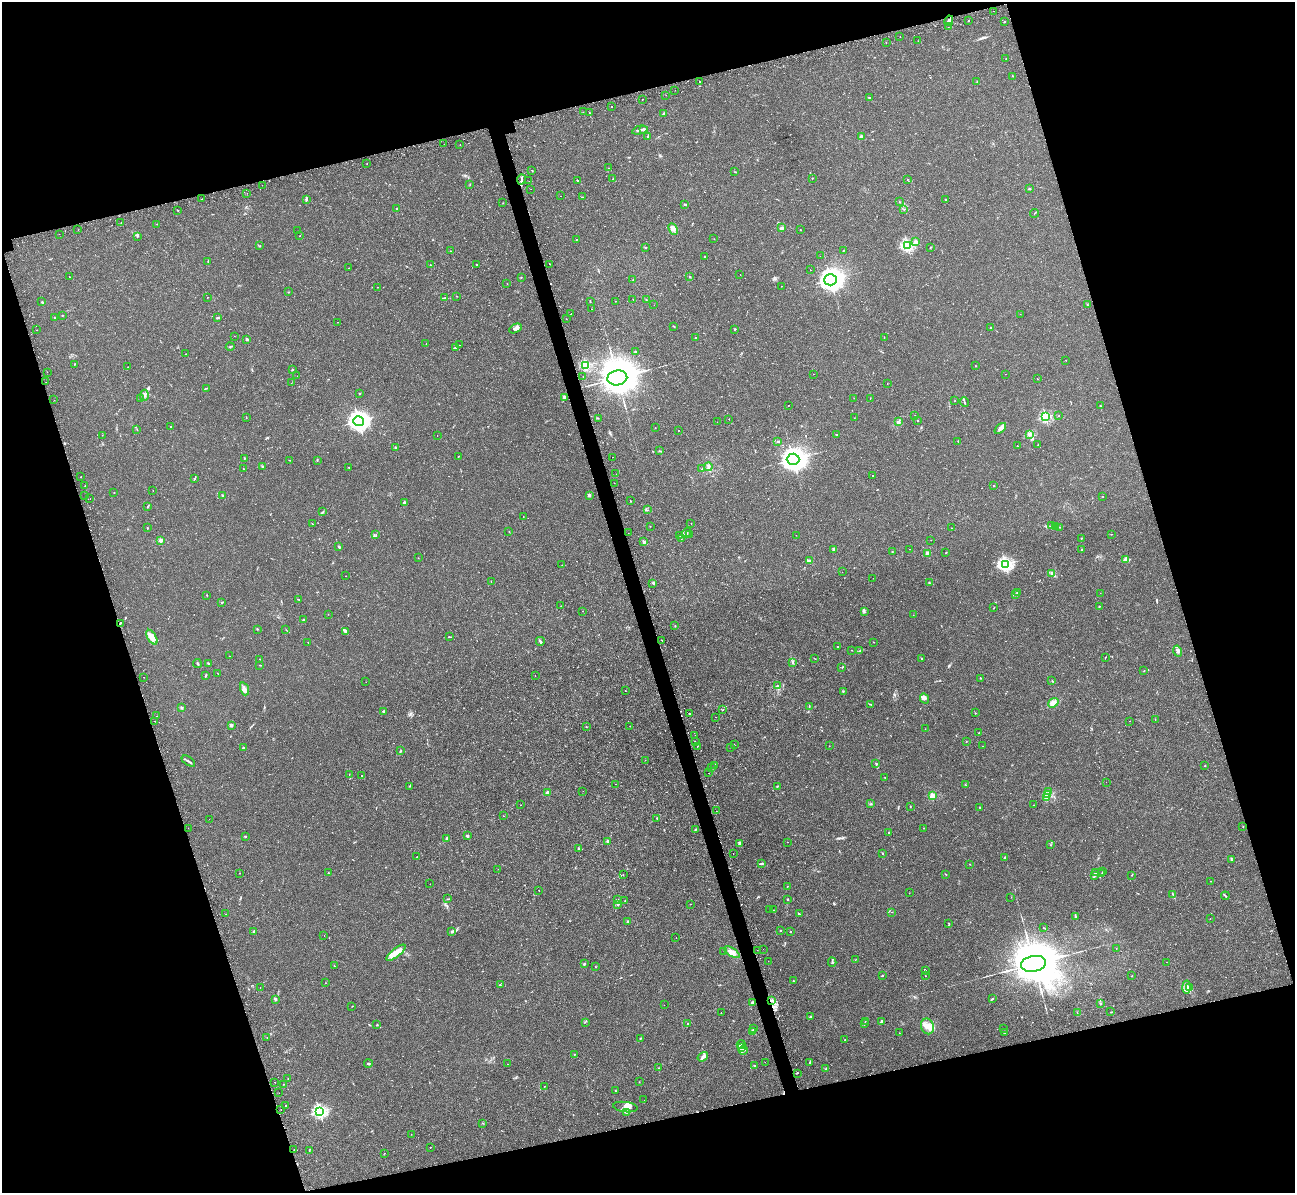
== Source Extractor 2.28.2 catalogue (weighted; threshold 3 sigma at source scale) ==
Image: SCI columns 13-5184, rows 306-5067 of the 5236 x 5221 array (HDU 1 of 3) = the unmasked area's bounding box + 8 px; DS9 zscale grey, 4 x 4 block average (1 PNG px = mean of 4 x 4 image px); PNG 1297 x 1195 px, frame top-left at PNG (2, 2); each listed source drawn as its Kron ellipse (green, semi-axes under 4 px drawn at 4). Shown black and unused: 34% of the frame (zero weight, under 2 of 3 exposures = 3% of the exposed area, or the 3 px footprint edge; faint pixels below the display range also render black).
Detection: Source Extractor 2.28.2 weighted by HDU 2 'WHT'. Background 0.0213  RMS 0.0039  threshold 0.0176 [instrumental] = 3 sigma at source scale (4.5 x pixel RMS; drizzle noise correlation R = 1.50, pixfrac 1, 0.05/0.05 arcsec/px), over >= 5 px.
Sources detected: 638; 1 inside a brighter object's white glare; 20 cosmic-ray / hot-pixel residue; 7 long thin detections or spike segments (spike, bleed or trail) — neither listed nor drawn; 13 coinciding with a brighter row at this scale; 22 inside a brighter listed object's ellipse — not listed separately; of the other 575, all 500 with FLUX_AUTO >= 0.441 (the completeness limit of this list) listed and drawn (75 fainter detections not listed), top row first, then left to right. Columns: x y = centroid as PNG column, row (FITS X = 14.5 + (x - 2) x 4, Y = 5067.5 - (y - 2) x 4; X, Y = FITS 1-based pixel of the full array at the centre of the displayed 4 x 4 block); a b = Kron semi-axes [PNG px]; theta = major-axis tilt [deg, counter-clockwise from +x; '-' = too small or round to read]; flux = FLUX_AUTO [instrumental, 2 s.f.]
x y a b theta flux
993 11 2 2 - 0.54
949 21 5 2 - 5.7
968 21 2 2 - 1.1
1004 22 2 2 - 4
948 27 2 2 - 0.56
900 36 2 2 - 1.1
918 41 2 2 - 0.53
886 42 2 2 - 0.95
1006 58 2 2 - 1.7
1013 76 2 2 - 0.66
977 81 3 2 - 1
700 82 2 2 - 2.3
675 90 2 2 - 1.6
666 95 2 2 - 0.71
870 98 2 2 - 4.1
642 99 2 2 - 1
612 107 2 2 - 1.5
583 112 2 2 - 0.45
589 113 2 2 - 1.4
664 114 3 2 - 6.3
644 129 2 2 - 9.1
640 130 8 2 14 5.5
861 136 2 2 - 24
648 137 2 2 - 2.7
444 144 2 2 - 0.68
460 145 2 2 - 0.59
367 163 2 2 - 0.54
609 168 2 2 - 0.83
532 170 2 2 - 0.97
735 172 2 2 - 0.81
812 178 2 2 - 1.3
613 179 2 2 - 0.95
907 179 2 2 - 0.55
521 180 5 2 - 4.5
577 180 2 2 - 1.3
529 181 2 2 - 0.91
470 184 2 2 - 0.77
262 185 2 2 - 0.46
531 189 2 2 - 0.58
1029 189 3 2 - 1.4
247 193 2 2 - 0.62
560 196 2 2 - 1.1
583 197 2 2 - 1
202 199 2 2 - 0.48
945 199 2 2 - 0.71
306 200 2 2 - 3.6
899 202 2 2 - 0.88
503 203 2 2 - 0.82
685 204 2 2 - 1.3
396 209 2 2 - 4.3
904 209 3 2 - 1.4
177 210 2 2 - 0.59
1034 213 4 2 - 1.3
121 223 2 2 - 1.3
157 224 2 2 - 0.71
782 228 3 2 - 4.3
673 229 6 2 -63 4.8
78 230 2 2 - 0.66
800 230 2 2 - 0.8
297 231 2 2 - 0.59
59 234 2 2 - 0.52
138 236 2 2 - 1.3
300 236 2 2 - 0.71
577 239 2 2 - 0.67
714 239 2 2 - 0.92
916 242 3 2 - 3.9
907 245 2 2 - 380
260 246 3 2 - 0.88
646 247 2 2 - 1.6
931 247 2 2 - 0.73
843 250 2 2 - 0.86
450 251 2 2 - 1.2
820 256 2 2 - 0.87
705 257 2 2 - 0.97
208 261 3 2 - 1
477 264 3 2 - 1.8
550 264 2 2 - 1.4
430 265 2 2 - 1
349 268 2 2 - 0.91
810 270 2 2 - 9.3
740 274 2 2 - 0.46
69 277 2 2 - 0.69
521 277 2 2 - 1.1
690 277 2 2 - 1.4
633 280 2 2 - 0.61
831 280 6 5 - 2000
507 284 2 2 - 0.62
781 286 2 2 - 1.1
378 287 2 2 - 0.52
288 292 2 2 - 0.78
457 296 2 2 - 1.5
207 297 2 2 - 0.71
445 297 2 2 - 1.3
633 299 2 2 - 6.6
646 300 2 2 - 0.81
615 301 2 2 - 0.7
42 302 2 2 - 2.1
590 302 2 2 - 0.52
654 305 2 2 - 0.56
1087 305 2 2 - 0.54
592 309 2 2 - 2.2
571 314 2 2 - 1.6
1020 314 2 2 - 0.73
62 315 2 2 - 2
54 317 2 2 - 0.79
218 318 3 2 - 1.9
566 319 2 2 - 0.64
337 322 2 2 - 1.5
674 326 2 2 - 0.75
515 328 7 3 28 6.3
990 328 2 2 - 1.9
735 329 2 2 - 1.2
37 330 2 2 - 0.8
234 336 2 2 - 0.74
884 337 2 2 - 0.55
696 338 2 2 - 2.1
247 339 2 2 - 19
426 344 2 2 - 0.47
459 345 2 2 - 0.49
230 347 4 2 - 2.4
456 347 3 2 - 2.1
636 352 3 3 - 2.6
186 354 2 2 - 0.49
1066 360 2 2 - 0.66
75 364 2 2 - 1.1
586 365 2 2 - 260
976 366 2 2 - 2
128 367 2 2 - 0.78
292 370 2 2 - 6.4
47 372 2 2 - 0.46
814 374 2 2 - 0.61
1005 374 2 2 - 0.99
297 376 2 2 - 0.5
583 377 2 2 - 0.63
617 378 10 7 10 7500
1037 378 2 2 - 0.56
46 382 2 2 - 0.5
291 383 2 2 - 1
887 384 2 2 - 0.76
206 388 3 2 - 1.6
359 393 2 2 - 1.7
144 395 5 2 - 4.2
564 397 4 2 - 2.6
141 398 2 2 - 0.96
854 398 2 2 - 0.49
870 398 2 2 - 0.58
54 400 2 2 - 1.1
955 401 2 2 - 1.3
964 402 5 2 - 2.2
788 405 2 2 - 1.3
1100 406 2 2 - 1.7
915 415 2 2 - 1.1
1059 416 2 2 - 0.74
1045 417 2 2 - 270
246 418 2 2 - 0.75
598 418 2 2 - 1.1
854 418 2 2 - 0.79
729 419 2 2 - 2.4
917 420 2 2 - 2.1
359 421 5 4 - 1100
717 422 2 2 - 0.53
898 422 3 2 - 2.7
171 426 2 2 - 1.5
655 428 2 2 - 0.77
1000 428 7 4 42 9.9
137 430 2 2 - 0.61
678 431 2 2 - 1.1
102 435 2 2 - 0.5
836 435 2 2 - 2
1030 435 4 2 - 4.1
437 436 2 2 - 0.79
958 441 2 2 - 0.65
778 442 3 2 - 1.6
1038 445 2 2 - 0.53
1017 446 2 2 - 0.64
395 447 2 2 - 5.8
659 451 2 2 - 1.3
458 456 2 2 - 0.59
613 457 2 2 - 0.57
244 458 2 2 - 1.6
793 459 6 5 - 2000
289 460 2 2 - 0.71
317 460 2 2 - 1.3
262 466 3 2 - 2
349 467 2 2 - 0.86
709 467 4 2 - 3.3
243 469 2 2 - 0.58
702 469 2 2 - 0.84
616 474 2 2 - 0.47
873 475 2 2 - 2.2
81 477 2 2 - 1.1
194 479 3 2 - 2
614 483 2 2 - 0.51
85 486 2 2 - 0.79
994 486 2 2 - 3.4
153 490 2 2 - 0.48
114 492 2 2 - 1.3
85 495 2 2 - 1.2
223 495 2 2 - 8.7
589 495 2 2 - 21
1103 497 2 2 - 0.61
90 499 2 2 - 0.68
630 501 2 2 - 1
404 502 3 2 - 2.3
148 506 4 2 - 1.8
647 510 2 2 - 0.97
323 512 4 2 - 2
523 516 2 2 - 0.79
312 524 2 2 - 0.77
691 524 2 2 - 0.51
1052 525 4 2 - 2.7
650 526 2 2 - 0.91
1055 527 2 2 - 1.1
1059 527 2 2 - 0.93
147 528 3 2 - 1.1
952 528 2 2 - 0.71
509 532 2 2 - 0.6
628 533 2 2 - 0.55
687 533 5 2 - 3.6
689 534 2 2 - 0.59
1111 534 2 2 - 0.65
376 535 3 2 - 0.76
796 535 2 2 - 0.44
680 536 2 2 - 0.46
681 538 2 2 - 0.57
1081 538 2 2 - 0.87
161 540 2 2 - 44
931 540 2 2 - 0.72
644 542 4 2 - 4.2
339 547 2 2 - 3.2
834 549 3 2 - 5.5
910 549 2 2 - 0.54
1082 550 2 2 - 12
892 552 2 2 - 0.58
946 552 2 2 - 0.94
928 553 2 2 - 43
418 558 2 2 - 0.62
1125 559 3 2 - 2.7
809 561 3 2 - 5
1005 564 3 2 - 470
562 565 2 2 - 0.6
842 572 2 2 - 1.2
1052 574 4 3 - 4.6
346 576 2 2 - 0.94
873 578 2 2 - 0.52
491 582 2 2 - 0.77
653 583 2 2 - 1.1
929 583 3 2 - 1
1018 592 2 2 - 0.83
1100 593 2 2 - 0.7
1016 594 2 2 - 0.71
207 595 2 2 - 1.2
298 599 3 2 - 1.2
222 603 3 2 - 2.5
561 606 2 2 - 0.49
1099 606 2 2 - 1.1
994 608 2 2 - 0.9
583 611 2 2 - 1.6
864 612 4 2 - 2.9
328 614 2 2 - 0.71
913 615 2 2 - 0.51
303 620 2 2 - 2.3
120 623 2 2 - 8.1
675 626 2 2 - 0.85
257 629 2 2 - 1.2
286 630 2 2 - 0.66
345 632 4 3 - 2.9
152 637 8 3 -58 9.8
449 637 3 2 - 1.2
662 640 2 2 - 1.6
540 641 4 2 - 2.8
308 642 2 2 - 0.86
873 642 2 2 - 1.2
837 647 2 2 - 1.2
852 650 2 2 - 1.4
860 651 2 2 - 1.5
1178 651 5 3 - 5.4
229 656 2 2 - 0.91
1105 657 2 2 - 0.96
814 658 2 2 - 0.58
922 659 2 2 - 1.4
259 660 2 2 - 1.2
197 663 4 2 - 2.2
208 663 3 2 - 1.8
793 663 3 2 - 2.1
259 665 2 2 - 0.83
842 668 2 2 - 0.52
1144 671 2 2 - 0.75
217 673 2 2 - 0.68
205 676 3 2 - 1.5
535 676 2 2 - 1.1
144 677 2 2 - 0.84
980 678 2 2 - 4.9
1052 681 2 2 - 1.1
366 682 2 2 - 0.5
777 686 2 2 - 1.5
244 689 7 3 -70 7.7
625 691 2 2 - 0.52
843 691 2 2 - 1.8
925 698 6 3 -64 6.6
1053 703 6 4 40 14
870 704 4 2 - 1.5
809 706 3 2 - 1.3
182 708 3 2 - 1.9
723 709 2 2 - 1
383 711 2 2 - 15
689 713 2 2 - 1.5
975 713 2 2 - 0.83
157 716 2 2 - 1
715 717 2 2 - 0.6
1155 720 2 2 - 0.8
155 721 2 2 - 1.2
1129 721 2 2 - 0.63
231 725 2 2 - 28
630 726 2 2 - 0.58
586 727 2 2 - 0.73
925 729 2 2 - 0.61
978 733 2 2 - 1.1
695 735 2 2 - 1.5
695 741 2 2 - 0.57
966 742 2 2 - 0.75
734 745 2 2 - 0.72
697 746 2 2 - 5.2
829 746 2 2 - 0.45
983 746 2 2 - 0.54
731 747 2 2 - 1.3
243 748 2 2 - 5.6
401 751 3 2 - 1.8
645 760 2 2 - 0.67
188 761 7 2 -34 3.7
876 763 2 2 - 1.2
715 765 2 2 - 1.7
1205 765 2 2 - 0.67
712 768 2 2 - 3.3
708 773 2 2 - 0.65
349 774 2 2 - 0.63
362 776 2 2 - 0.88
885 777 2 2 - 0.47
1106 782 2 2 - 0.44
615 784 2 2 - 0.97
965 784 2 2 - 0.67
410 786 2 2 - 1.2
777 786 3 2 - 1.1
583 791 2 2 - 0.54
1048 791 2 2 - 1.4
548 793 2 2 - 43
1047 794 3 2 - 17
932 796 2 2 - 87
1047 798 4 2 - 2.3
871 804 2 2 - 1.8
520 805 2 2 - 0.79
1034 805 2 2 - 0.45
910 806 2 2 - 0.97
980 807 2 2 - 1.8
716 811 2 2 - 1.1
504 816 2 2 - 0.82
657 818 2 2 - 4.6
209 819 2 2 - 0.56
1243 827 2 2 - 1.7
188 828 2 2 - 1.2
923 828 2 2 - 2.7
695 829 2 2 - 1.6
888 832 2 2 - 1
245 836 2 2 - 6.4
468 836 2 2 - 3.6
447 838 2 2 - 2.1
608 841 2 2 - 23
787 842 2 2 - 0.51
740 843 4 3 - 5.6
1050 845 2 2 - 0.62
578 848 2 2 - 7.6
733 854 2 2 - 0.79
883 854 2 2 - 1.1
417 857 2 2 - 0.9
1005 858 3 2 - 2.3
1231 859 2 2 - 1.2
761 864 3 2 - 3.9
970 864 2 2 - 0.88
498 869 2 2 - 0.47
1103 871 2 2 - 0.65
239 873 2 2 - 1.7
328 873 2 2 - 2.5
1095 873 3 2 - 1.4
1102 873 2 2 - 0.69
623 875 2 2 - 0.56
946 875 2 2 - 0.85
1095 875 2 2 - 1.4
1132 875 2 2 - 0.77
1211 881 2 2 - 0.65
430 884 2 2 - 0.44
787 886 2 2 - 0.67
539 891 2 2 - 2.6
909 893 2 2 - 0.49
1173 894 3 2 - 1.4
1225 896 4 2 - 2
1011 897 2 2 - 1
448 899 2 2 - 1
788 899 2 2 - 2.3
618 900 3 2 - 1.7
625 901 2 2 - 0.65
691 904 2 2 - 1.4
618 905 3 2 - 2.2
770 909 2 2 - 0.83
774 910 2 2 - 0.85
892 912 2 2 - 0.46
226 914 2 2 - 1.1
799 914 4 2 - 2.1
1075 916 2 2 - 2.6
1210 919 2 2 - 0.47
628 922 2 2 - 18
949 923 2 2 - 1.9
1043 927 2 2 - 0.61
254 931 2 2 - 10
452 931 4 2 - 3
780 931 2 2 - 1.7
790 932 2 2 - 5.4
324 936 2 2 - 0.44
676 938 2 2 - 0.48
1116 948 2 2 - 0.45
763 949 2 2 - 1.4
757 950 2 2 - 1
724 951 2 2 - 0.52
732 952 9 3 -32 15
396 953 12 3 38 29
855 960 2 2 - 0.73
768 961 2 2 - 0.95
832 962 4 2 - 2.6
1166 962 2 2 - 0.69
584 964 3 2 - 2.3
1033 964 12 8 10 13000
334 966 2 2 - 2.3
595 967 2 2 - 0.7
925 970 2 2 - 2
882 976 2 2 - 1.4
925 976 2 2 - 0.71
1132 976 2 2 - 0.87
793 981 2 2 - 0.91
325 983 2 2 - 0.5
500 985 3 2 - 1.2
1186 987 6 3 -87 9
1190 987 2 2 - 1.8
260 988 2 2 - 0.63
275 999 3 2 - 4.2
992 999 2 2 - 1.5
771 1000 3 2 - 3.2
752 1003 2 2 - 23
1100 1003 2 2 - 1.5
664 1005 2 2 - 0.44
352 1006 2 2 - 0.57
1077 1012 2 2 - 4
1111 1012 2 2 - 0.95
721 1013 2 2 - 1.4
811 1017 3 2 - 2.2
865 1021 2 2 - 1.1
882 1021 3 3 - 5.3
585 1022 4 2 - 1.1
687 1023 2 2 - 0.92
377 1024 2 2 - 1.3
864 1024 2 2 - 1.1
927 1026 8 6 -71 19
1003 1028 2 2 - 0.58
754 1029 2 2 - 1
752 1032 3 2 - 11
899 1033 2 2 - 0.45
1004 1033 2 2 - 0.77
267 1037 2 2 - 0.59
640 1038 3 2 - 1.4
845 1039 2 2 - 0.73
741 1044 4 2 - 2.6
741 1047 3 2 - 3.5
743 1050 4 2 - 3.2
574 1054 2 2 - 3.8
703 1057 5 3 - 6.5
765 1062 2 2 - 2
810 1062 2 2 - 2.2
368 1064 4 2 - 2.1
507 1064 2 2 - 0.66
754 1066 2 2 - 2.6
659 1068 2 2 - 0.75
826 1068 3 2 - 1.7
797 1073 2 2 - 0.87
288 1079 2 2 - 0.5
275 1082 2 2 - 1.5
639 1082 2 2 - 1
283 1084 2 2 - 0.75
544 1086 2 2 - 0.74
615 1091 3 2 - 1.2
279 1093 2 2 - 0.79
644 1100 2 2 - 1.2
285 1105 2 2 - 6.6
625 1107 12 5 -7 17
281 1109 2 2 - 1.8
319 1111 2 2 - 410
627 1112 3 2 - 2.1
483 1123 2 2 - 0.7
411 1134 2 2 - 0.47
430 1147 2 2 - 0.51
294 1150 2 2 - 1.2
309 1150 3 2 - 1.1
384 1153 2 2 - 0.56
Overlapping masked pixels (flux is a lower limit): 2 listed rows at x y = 120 623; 771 1000
Diffuse or blended objects may show on this block-average render without a row.